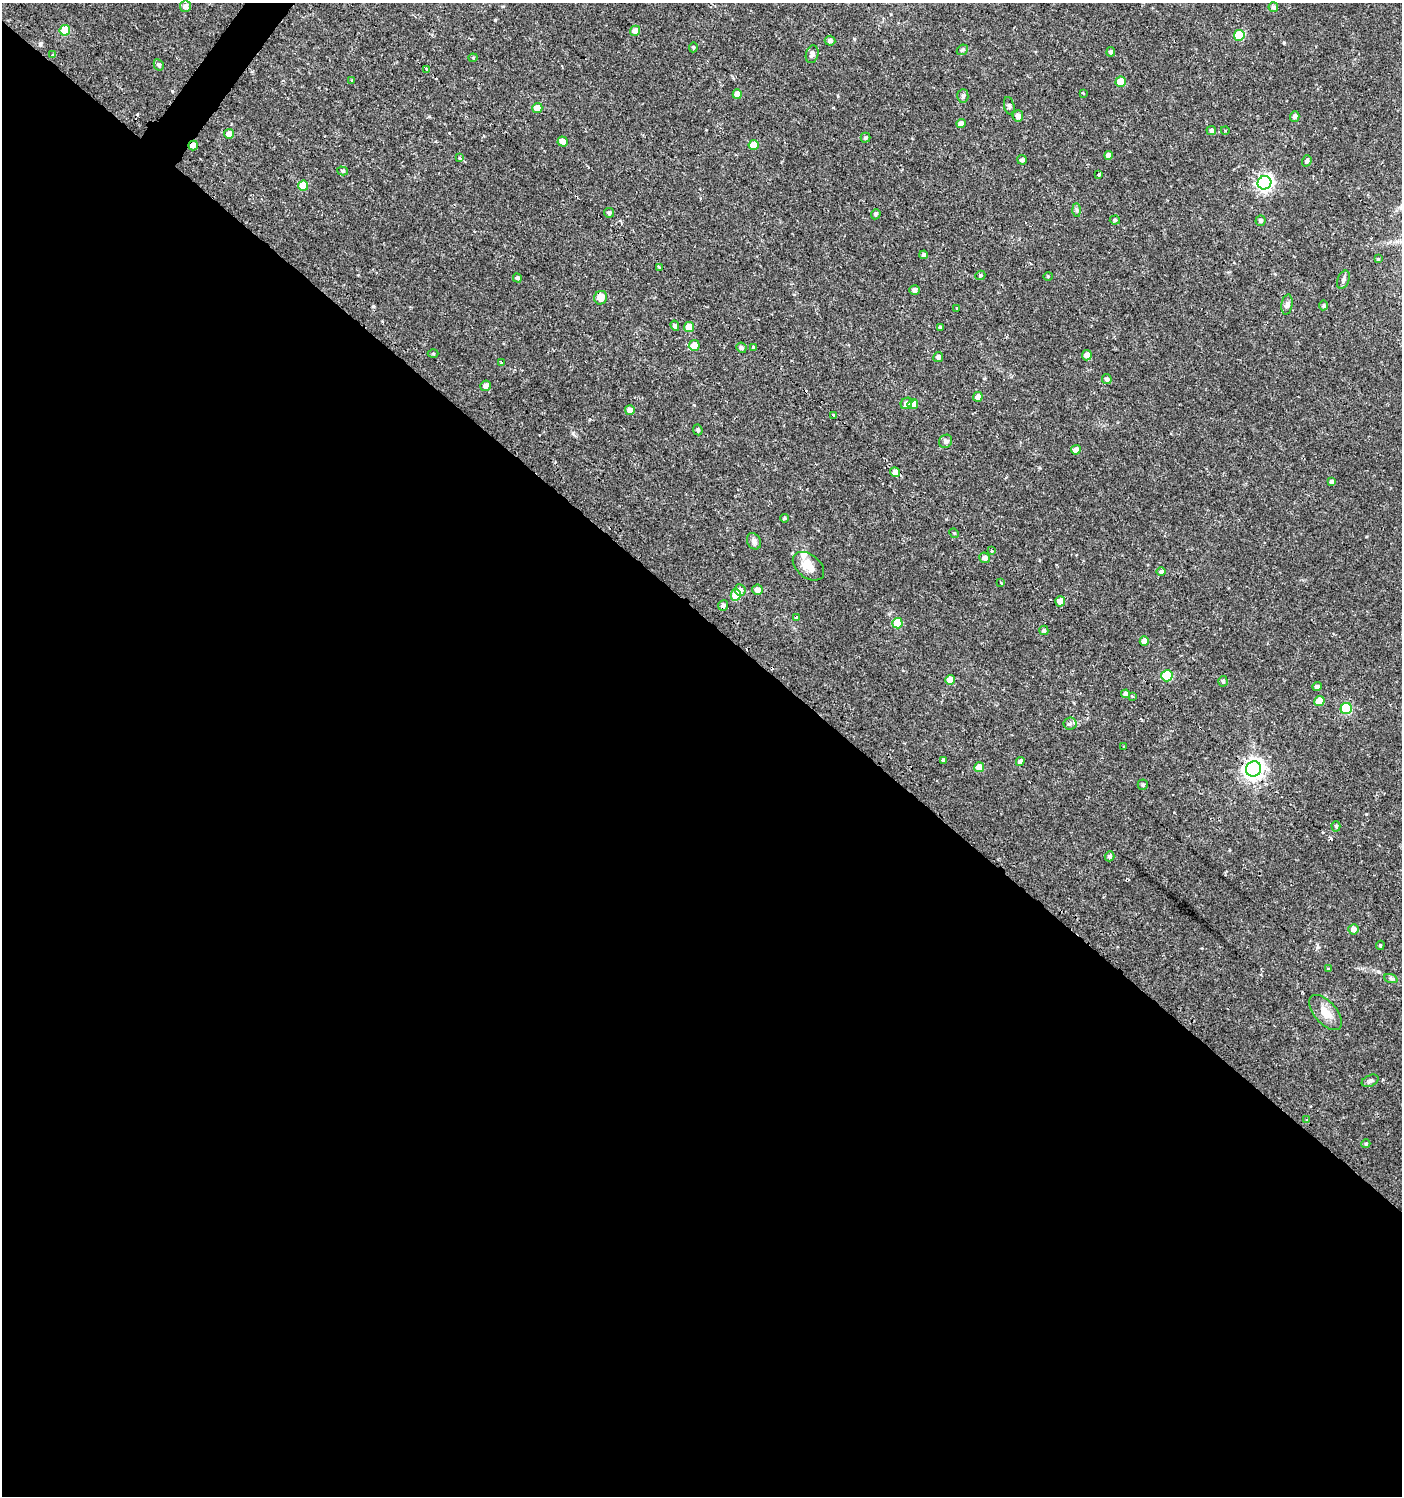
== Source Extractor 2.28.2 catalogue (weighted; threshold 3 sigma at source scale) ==
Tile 14 of 4 x 4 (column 2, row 4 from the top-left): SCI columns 1643-3042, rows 2-1495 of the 6033 x 6002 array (HDU 1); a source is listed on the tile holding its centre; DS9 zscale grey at full resolution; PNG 1404 x 1498 px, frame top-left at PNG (2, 3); each listed source drawn as its Kron ellipse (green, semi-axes under 4 px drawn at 4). Shown black and unused: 59% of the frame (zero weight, under 2 of 3 exposures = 1% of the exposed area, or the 3 px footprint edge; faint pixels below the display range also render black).
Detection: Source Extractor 2.28.2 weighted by HDU 2 'WHT'; one run over the whole footprint, this tile lists its part. Background 0.0256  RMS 0.0039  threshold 0.0174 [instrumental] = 3 sigma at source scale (4.5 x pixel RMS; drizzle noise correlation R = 1.50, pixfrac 1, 0.0396/0.0396 arcsec/px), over >= 5 px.
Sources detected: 128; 7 cosmic-ray / hot-pixel residue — neither listed nor drawn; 1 inside a brighter listed object's ellipse — not listed separately; the other 120 listed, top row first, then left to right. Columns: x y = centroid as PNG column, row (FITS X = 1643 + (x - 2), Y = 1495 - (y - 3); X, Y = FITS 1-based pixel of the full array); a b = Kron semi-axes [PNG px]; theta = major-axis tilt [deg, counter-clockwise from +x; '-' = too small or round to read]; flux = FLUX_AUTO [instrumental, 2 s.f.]
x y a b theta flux
185 6 6 5 - 1.6
1273 7 5 4 - 0.91
65 30 5 5 - 12
635 31 5 5 - 2.5
1239 35 5 5 - 13
830 41 5 5 - 1.2
693 47 5 3 - 0.44
962 50 6 4 43 0.63
1111 52 5 4 - 0.95
812 54 9 6 73 1.2
53 55 3 3 - 1.9
473 58 4 4 - 0.38
159 65 6 5 - 0.77
427 69 3 3 - 2.5
351 80 3 3 - 0.36
1121 82 5 5 - 6.4
1083 93 3 2 - 0.33
737 94 5 4 - 3.2
963 96 7 5 85 0.98
1009 106 9 5 -78 0.73
537 108 5 5 - 4.4
1018 116 5 5 - 1.3
1295 116 5 4 - 1
961 124 4 4 - 2
1211 130 5 4 - 0.79
1225 130 4 3 - 0.31
229 134 5 5 - 2.5
865 138 5 5 - 0.56
563 141 5 5 - 2.2
193 145 5 4 - 2
754 145 5 5 - 6.8
1108 155 4 4 - 1.8
459 158 4 4 - 0.39
1022 160 5 4 - 0.95
1307 161 5 4 - 0.9
343 171 5 4 - 0.63
1099 175 3 3 - 2
1264 183 7 6 - 110
303 186 5 5 - 9
1077 210 7 4 -89 0.68
609 213 5 5 - 0.93
876 214 5 4 - 0.62
1115 220 5 4 - 0.63
1261 221 5 5 - 0.86
924 255 4 4 - 0.87
1378 259 4 4 - 0.35
659 267 3 3 - 1
980 275 5 4 - 0.55
1048 276 5 3 - 0.32
517 278 5 4 - 0.73
1343 280 9 6 68 1
914 290 5 4 - 1.5
601 298 7 6 - 4.4
1287 305 10 5 80 1.3
1324 305 5 4 - 0.6
957 309 3 3 - 0.84
675 326 5 4 - 0.92
689 327 5 5 - 5.7
940 327 4 4 - 0.74
694 345 5 5 - 4.3
753 347 3 3 - 1.6
741 348 5 5 - 0.93
433 353 5 3 - 0.38
1087 355 5 5 - 2.5
938 357 5 5 - 1.3
501 363 4 3 - 0.39
1107 379 5 5 - 1
486 386 5 5 - 1.7
978 397 5 4 - 1.6
906 403 6 5 - 1.8
913 404 5 5 - 4.9
630 410 5 5 - 2.3
833 416 3 3 - 2
698 430 5 4 - 0.71
946 441 7 6 - 0.88
1076 450 5 4 - 2.2
895 472 5 4 - 1.9
1332 482 4 4 - 1.1
784 518 4 3 - 0.53
954 533 5 4 - 0.36
754 541 8 6 -61 1.6
991 550 3 3 - 0.99
985 558 5 5 - 1.7
808 566 18 11 -39 4.6
1161 571 4 4 - 0.84
1001 583 3 3 - 0.76
740 590 6 5 - 1.5
757 590 5 5 - 2.1
736 595 5 5 - 9.7
1060 601 5 5 - 2.6
723 605 5 5 - 1.2
796 617 4 3 - 0.46
897 623 5 5 - 11
1044 630 5 4 - 0.8
1144 641 5 4 - 3.3
1167 676 5 5 - 15
950 680 5 5 - 5.1
1223 681 5 4 - 0.62
1317 687 4 4 - 1.2
1126 694 4 4 - 1.5
1132 696 3 3 - 1.2
1319 701 5 5 - 6.4
1346 709 6 5 - 23
1070 724 6 6 - 0.86
1124 747 3 2 - 0.31
943 760 4 3 - 0.81
1020 762 4 4 - 1.7
979 767 5 5 - 5
1253 769 8 7 - 200
1143 785 5 5 - 0.56
1336 826 5 4 - 0.63
1110 856 5 5 - 0.85
1353 929 5 5 - 1.8
1380 945 5 4 - 0.42
1328 969 4 3 - 0.31
1391 979 7 4 -20 0.67
1325 1013 21 11 -49 5.3
1370 1081 9 5 24 0.94
1307 1120 3 2 - 0.98
1366 1144 4 4 - 0.48
Overlapping masked pixels (flux is a lower limit): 2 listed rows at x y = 193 145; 1253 769
Unlisted compact peaks at least as high as the median listed source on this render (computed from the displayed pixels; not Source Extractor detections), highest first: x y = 573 433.